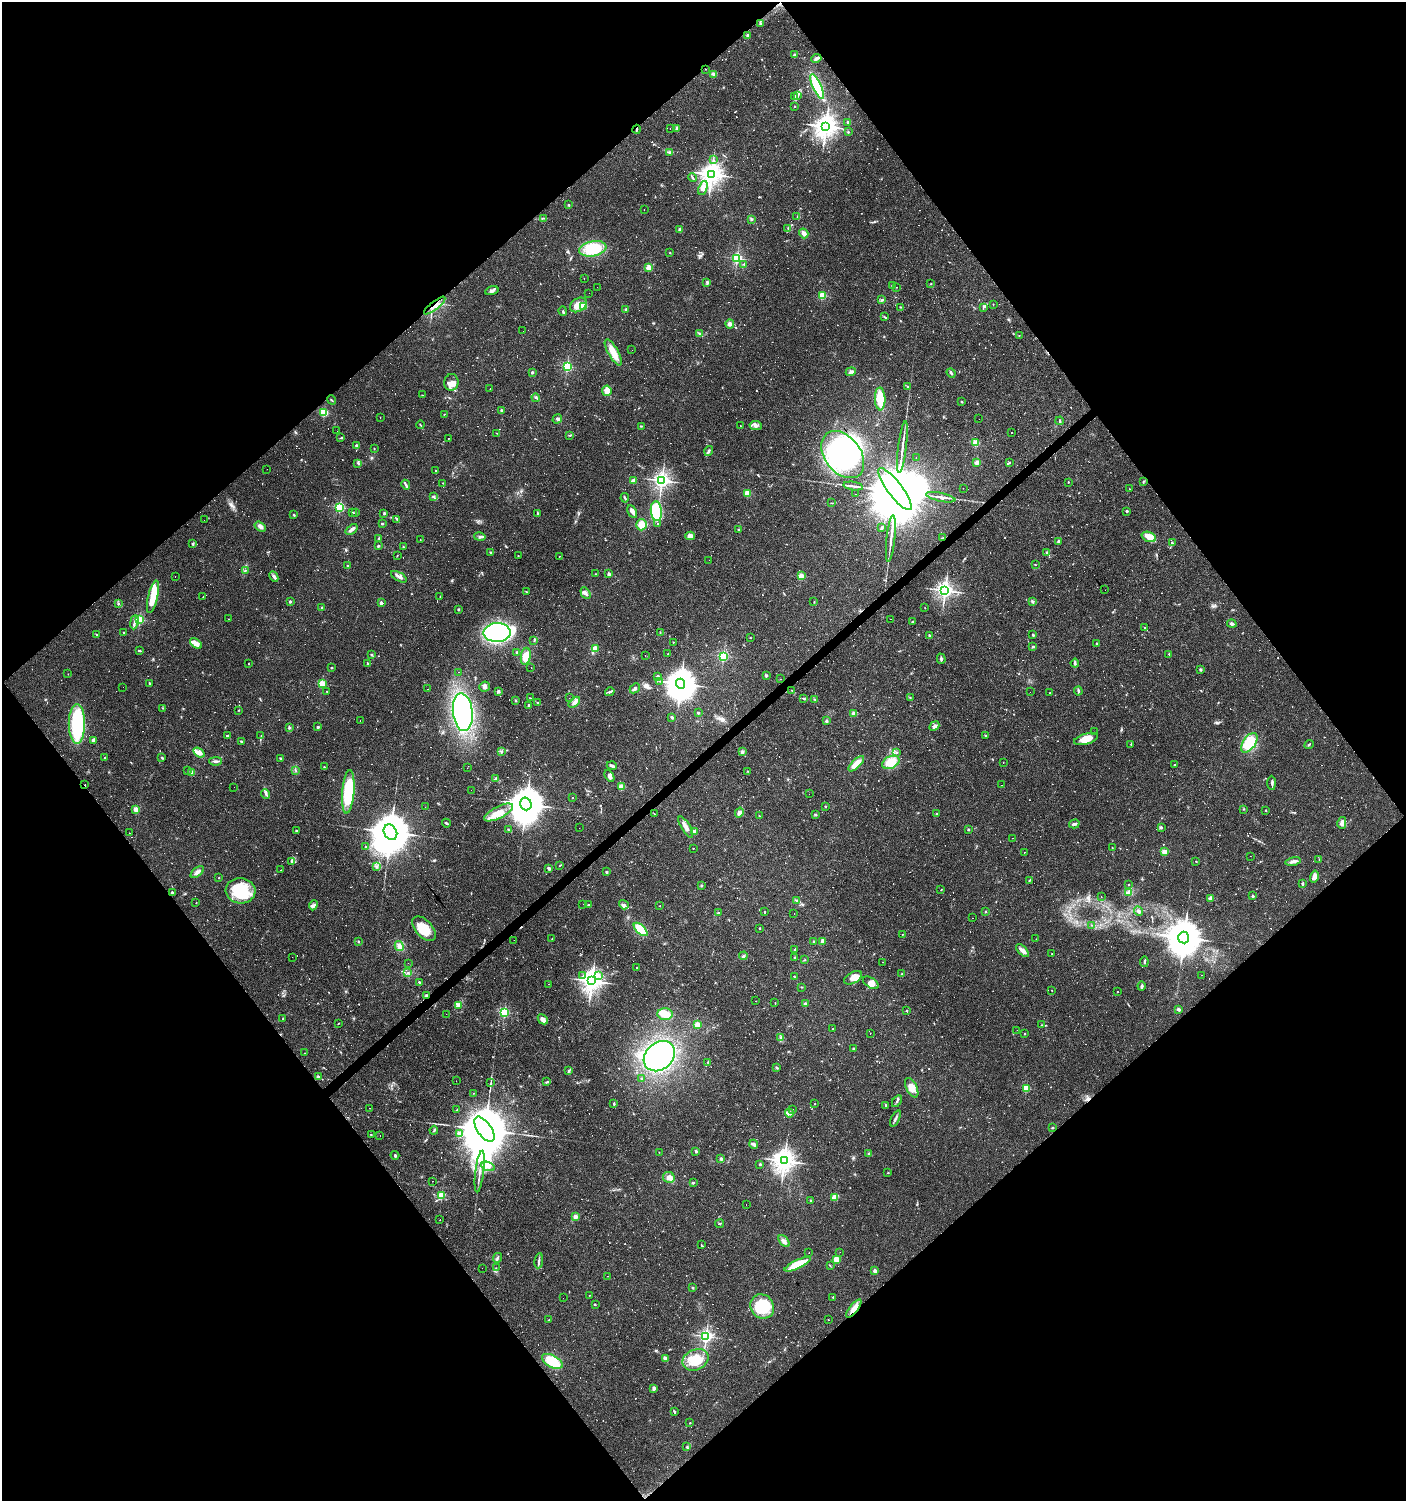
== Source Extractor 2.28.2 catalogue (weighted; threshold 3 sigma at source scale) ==
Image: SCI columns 138-5750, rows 1-5996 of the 5951 x 5996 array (HDU 1 of 3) = the unmasked area's bounding box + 8 px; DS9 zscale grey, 4 x 4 block average (1 PNG px = mean of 4 x 4 image px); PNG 1408 x 1503 px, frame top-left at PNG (2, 2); each listed source drawn as its Kron ellipse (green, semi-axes under 4 px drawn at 4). Shown black and unused: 50% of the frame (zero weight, under 2 of 3 exposures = <1% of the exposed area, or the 3 px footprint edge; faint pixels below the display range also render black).
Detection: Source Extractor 2.28.2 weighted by HDU 2 'WHT'. Background 0.0314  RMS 0.0036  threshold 0.0161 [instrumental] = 3 sigma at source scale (4.5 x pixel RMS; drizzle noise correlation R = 1.50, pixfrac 1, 0.0396/0.0396 arcsec/px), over >= 5 px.
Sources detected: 1672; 24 too faint to see at this stretch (4 x 4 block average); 8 inside a brighter object's white glare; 723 cosmic-ray / hot-pixel residue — neither listed nor drawn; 10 coinciding with a brighter row at this scale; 35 inside a brighter listed object's ellipse — not listed separately; of the other 872, all 500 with FLUX_AUTO >= 0.846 (the completeness limit of this list) listed and drawn (372 fainter detections not listed), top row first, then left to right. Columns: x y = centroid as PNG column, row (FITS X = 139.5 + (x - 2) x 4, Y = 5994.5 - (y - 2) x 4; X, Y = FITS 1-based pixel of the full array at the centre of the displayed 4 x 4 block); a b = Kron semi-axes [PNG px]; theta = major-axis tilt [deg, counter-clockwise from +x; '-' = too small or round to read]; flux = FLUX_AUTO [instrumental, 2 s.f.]
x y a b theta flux
760 24 2 2 - 1.8
748 36 2 2 - 18
794 55 3 2 - 1.7
816 58 5 2 - 7.9
705 69 2 2 - 1.2
714 74 3 3 - 3.4
817 86 13 4 -66 110
797 95 2 2 - 1.8
795 96 2 2 - 1.4
794 107 3 2 - 1.2
848 122 2 2 - 18
826 126 4 3 - 2100
677 128 2 2 - 23
637 129 4 2 - 3.5
670 129 2 2 - 0.97
848 132 2 2 - 2.7
670 152 3 2 - 2
713 160 2 2 - 1.5
711 174 4 3 - 2000
693 178 4 2 - 2.3
703 188 7 4 68 12
569 205 2 2 - 5
644 209 2 2 - 1.4
797 217 2 2 - 1.1
543 218 3 2 - 1.5
752 219 3 2 - 2.2
788 228 2 2 - 0.87
680 230 2 2 - 19
804 233 5 3 - 12
593 249 14 7 10 81
670 253 3 2 - 1.2
737 258 2 2 - 350
744 264 2 2 - 1.3
649 268 2 2 - 80
584 278 2 2 - 0.95
707 282 4 2 - 3.5
931 283 3 2 - 1
892 286 3 2 - 2
597 287 2 2 - 1
897 287 2 2 - 1.2
492 291 7 3 18 6.8
589 293 2 2 - 4.3
822 296 2 2 - 130
882 300 3 2 - 3.3
993 304 2 2 - 1.7
578 305 9 6 33 36
435 306 13 2 38 13
584 306 2 2 - 55
900 307 2 2 - 1.3
983 307 4 2 - 2.4
626 310 2 2 - 16
563 311 5 2 - 2.7
884 317 3 2 - 1.1
730 324 4 4 - 6.8
523 331 2 2 - 2.8
700 333 4 3 - 3.1
1019 336 2 2 - 0.9
632 350 2 2 - 0.93
613 352 15 5 -61 35
567 366 2 2 - 240
532 372 2 2 - 10
851 372 5 3 - 5.5
951 373 5 2 - 3.2
451 382 8 7 - 19
907 386 3 2 - 1.6
490 389 2 2 - 1.6
607 391 5 4 - 17
422 395 2 2 - 0.99
536 398 4 2 - 3.2
880 399 11 5 -88 60
331 400 5 2 - 1.9
962 402 2 2 - 2.3
502 410 2 2 - 16
324 412 2 2 - 170
444 414 2 2 - 1.2
380 417 2 2 - 1.8
557 419 5 3 - 4.7
979 419 2 2 - 1.2
1060 421 4 2 - 2.3
420 425 4 2 - 2.1
641 426 3 2 - 1.7
740 426 2 2 - 1.1
756 426 6 4 -10 7.9
337 431 2 2 - 1.3
1011 432 2 2 - 1.1
497 433 3 2 - 1.2
570 435 3 2 - 1.4
341 438 4 2 - 1.9
449 438 2 2 - 1
975 443 2 2 - 96
356 446 2 2 - 16
902 447 26 2 83 16
374 449 3 2 - 1.2
709 451 5 3 - 4.5
843 455 26 18 -52 340
916 457 2 2 - 1.3
977 462 2 2 - 40
358 463 3 2 - 1.6
1009 463 2 2 - 1.1
267 469 2 2 - 0.93
435 470 2 2 - 1.7
662 480 3 2 - 980
633 481 2 2 - 46
1144 481 3 2 - 1.8
1068 482 2 2 - 1.2
443 483 2 2 - 0.96
406 485 5 2 - 3.8
853 486 10 2 -8 6.8
963 488 2 2 - 12
895 489 26 7 -53 53000
1129 489 2 2 - 1.2
747 493 2 2 - 94
855 494 2 2 - 0.92
434 496 3 2 - 2.7
941 497 15 3 -12 9.9
625 498 4 2 - 2.5
831 503 2 2 - 0.93
340 507 2 2 - 280
656 511 10 5 -84 140
1127 511 2 2 - 7.2
352 512 3 2 - 2
632 512 7 4 -61 8.9
355 513 3 2 - 1.6
384 513 4 2 - 2.6
537 513 3 2 - 1.7
294 515 2 2 - 7.1
397 519 3 2 - 2.5
204 520 2 2 - 1.2
382 524 2 2 - 5.6
657 524 2 2 - 3.6
641 525 6 5 - 25
260 526 6 4 -35 7.5
882 528 3 2 - 2.4
352 529 7 2 37 8.8
739 530 3 2 - 1.6
690 536 5 4 - 13
480 537 6 2 -12 3.9
1149 537 7 5 -21 32
379 538 2 2 - 0.93
891 538 23 2 84 14
943 538 3 2 - 3.4
420 540 2 2 - 0.98
1059 541 2 2 - 23
193 543 3 2 - 2.7
1172 543 3 2 - 1.7
378 546 3 2 - 2.5
404 547 2 2 - 1.1
491 552 3 2 - 1.8
1047 553 3 2 - 1.8
518 555 2 2 - 0.91
397 556 2 2 - 1
559 556 2 2 - 1.3
709 560 2 2 - 2.7
1035 564 2 2 - 1
348 566 2 2 - 1.2
245 570 3 2 - 1.5
595 574 2 2 - 1.1
609 574 2 2 - 21
175 576 2 2 - 1.9
274 576 6 3 -64 4.9
801 576 2 2 - 65
399 577 9 2 -30 8.7
945 590 3 3 - 1100
1105 590 2 2 - 1.1
527 592 3 2 - 1.3
585 593 6 4 -60 6.8
440 596 2 2 - 19
153 597 16 5 77 48
203 597 2 2 - 1.4
1032 601 3 3 - 2.6
290 602 2 2 - 3.8
814 602 2 2 - 1
381 603 2 2 - 23
118 604 2 2 - 1.4
322 608 2 2 - 7.8
925 608 2 2 - 0.88
459 609 3 2 - 1.9
229 619 2 2 - 0.94
890 619 2 2 - 1.1
139 620 2 2 - 220
134 622 7 2 81 5.1
912 622 3 2 - 2.6
1232 624 4 3 - 4.6
1145 628 2 2 - 5.8
123 632 2 2 - 2.8
660 632 2 2 - 1.1
497 633 13 9 1 420
97 635 3 2 - 1.4
929 635 2 2 - 2.2
1033 635 2 2 - 8.7
750 638 2 2 - 2.8
534 641 2 2 - 1.3
673 642 2 2 - 1.9
1097 643 2 2 - 6
196 644 7 3 -35 13
1033 647 3 2 - 3
595 649 4 2 - 6
140 651 3 2 - 2.7
517 652 2 2 - 6.6
668 654 2 2 - 3
1169 654 2 2 - 4
372 655 2 2 - 1.5
645 655 2 2 - 4
526 656 8 5 81 35
723 656 2 2 - 330
941 659 5 2 - 3.9
368 663 3 2 - 2.5
1075 663 4 2 - 3.1
248 664 2 2 - 150
531 667 2 2 - 1.1
331 668 2 2 - 1.2
1200 670 3 3 - 2.7
459 672 2 2 - 0.91
68 674 2 2 - 1.3
766 675 3 3 - 3
658 677 2 2 - 22
781 679 2 2 - 2
660 681 2 2 - 1.7
150 684 3 2 - 1.5
322 684 2 2 - 130
681 684 5 4 - 4200
485 686 5 5 - 7.3
123 687 2 2 - 1.6
635 688 5 2 - 6.1
427 689 2 2 - 1.1
792 690 3 2 - 1.8
327 691 2 2 - 0.89
498 691 2 2 - 17
1078 691 4 2 - 2.7
610 692 5 3 - 4.2
1030 692 2 2 - 0.9
1050 693 2 2 - 1.1
910 697 2 2 - 1.1
530 698 3 2 - 1.4
569 698 2 2 - 1.1
803 698 3 2 - 1.7
814 699 3 2 - 1.5
516 700 2 2 - 2.2
574 702 7 3 41 7.3
538 703 3 2 - 2.2
529 705 3 2 - 2.1
163 708 2 2 - 0.89
239 710 2 2 - 1.1
463 712 19 10 -84 550
698 713 3 2 - 2.3
854 714 2 2 - 53
672 717 3 2 - 3.7
360 720 2 2 - 1.7
826 721 2 2 - 15
77 724 20 8 -90 170
934 726 5 3 - 4.4
289 727 4 3 - 3
318 727 2 2 - 3.3
1094 732 2 2 - 2.7
986 735 2 2 - 2.1
227 736 3 2 - 2.1
261 736 3 2 - 1.8
1086 739 12 5 17 32
94 740 3 3 - 5.8
241 741 3 2 - 3.3
1249 743 11 6 55 68
1131 744 2 2 - 1.1
1309 744 5 2 - 2.3
502 752 3 2 - 2.2
742 752 3 3 - 3
897 752 3 2 - 1.5
199 753 6 3 -36 9.1
162 757 3 2 - 2.1
105 758 2 2 - 5.9
281 759 3 2 - 2.7
215 761 6 2 0 4.7
891 762 9 6 27 38
1003 762 2 2 - 0.96
856 764 10 4 44 30
1175 764 2 2 - 0.94
612 766 5 2 - 6.4
324 767 2 2 - 1.9
467 768 2 2 - 1.4
295 770 2 2 - 1.4
187 771 2 2 - 1.9
748 771 2 2 - 0.93
192 773 2 2 - 55
609 776 6 4 -61 7.1
496 779 3 2 - 2.1
1272 783 7 3 -88 4.3
85 785 2 2 - 1.7
1002 785 2 2 - 2.4
234 787 2 2 - 2.1
621 787 2 2 - 80
471 790 2 2 - 2.5
348 792 22 6 85 120
266 794 5 2 - 3.9
809 794 2 2 - 4.4
573 798 2 2 - 1
526 804 6 5 - 7200
825 806 2 2 - 2
425 807 2 2 - 0.94
136 809 2 2 - 60
1243 809 2 2 - 1.3
1266 810 2 2 - 1.2
499 812 16 5 27 30
739 813 5 4 - 7
654 814 2 2 - 1.6
815 814 3 2 - 2.1
937 814 2 2 - 11
759 816 2 2 - 1
446 823 4 2 - 2.8
1342 823 6 4 75 7.6
1074 824 5 2 - 5.7
686 827 12 3 -59 16
1161 827 3 3 - 2.5
579 828 2 2 - 2.5
508 829 3 2 - 1.3
968 829 2 2 - 2.4
297 831 3 2 - 2.8
390 832 8 6 -61 12000
694 832 2 2 - 26
129 833 2 2 - 0.93
1013 838 2 2 - 1.5
365 846 2 2 - 2.7
693 848 2 2 - 2.2
1112 848 2 2 - 1.1
1164 852 2 2 - 58
1024 853 2 2 - 2.5
1250 856 2 2 - 2
1319 859 2 2 - 0.89
291 861 3 2 - 3.2
1196 861 2 2 - 2.1
1293 861 7 3 11 8.6
560 865 2 2 - 1.2
377 866 2 2 - 1.5
549 868 3 2 - 7.7
281 870 2 2 - 1.2
197 872 8 3 38 7.8
606 872 2 2 - 2.5
1314 877 6 3 76 13
219 878 2 2 - 1.2
1030 880 2 2 - 1.8
1303 884 3 3 - 2.2
702 885 2 2 - 1.5
1129 885 2 2 - 0.91
941 890 2 2 - 1.2
240 891 15 12 -3 98
1129 892 3 2 - 3
172 893 2 2 - 7.6
1253 896 2 2 - 12
1101 897 2 2 - 1.9
1210 898 2 2 - 28
796 901 3 2 - 2.4
196 903 2 2 - 1.4
583 904 2 2 - 1.2
313 905 5 3 - 5.4
588 905 2 2 - 8.1
624 905 5 2 - 3.2
660 906 2 2 - 1.5
986 911 2 2 - 6.2
1138 911 5 3 - 5.5
765 912 2 2 - 1.7
718 913 2 2 - 1.9
794 913 2 2 - 1.1
972 918 2 2 - 0.99
1091 925 2 2 - 0.93
760 928 2 2 - 4.9
424 929 15 8 -48 41
641 929 8 4 -43 67
902 934 2 2 - 1.3
1184 938 6 5 - 6700
552 939 2 2 - 1.5
1036 939 2 2 - 0.94
514 940 2 2 - 1.9
358 941 2 2 - 3.9
822 941 4 2 - 7.1
814 942 3 2 - 2.6
399 946 5 4 - 8.6
795 949 3 2 - 1.5
1022 950 8 3 -47 11
1052 954 2 2 - 1.1
743 956 4 2 - 3
292 957 2 2 - 1.3
794 958 2 2 - 2.9
805 960 3 2 - 1.8
883 962 2 2 - 1.6
1144 962 5 2 - 3
408 963 2 2 - 3
637 968 2 2 - 3
408 973 2 2 - 1.7
902 974 2 2 - 1.6
599 975 3 3 - 3.4
1201 975 2 2 - 1.9
582 976 2 2 - 1
794 976 2 2 - 1.2
853 978 9 5 31 25
592 981 3 3 - 1800
419 982 2 2 - 2.4
871 983 9 5 -32 14
548 984 2 2 - 0.87
1142 986 4 2 - 4.7
801 987 2 2 - 1.1
1052 990 2 2 - 1
1117 992 2 2 - 0.93
426 996 2 2 - 19
755 1001 2 2 - 2
775 1002 2 2 - 0.91
805 1004 2 2 - 19
458 1006 3 3 - 3.3
1178 1009 3 2 - 8.3
906 1011 2 2 - 3.7
504 1012 2 2 - 290
446 1014 2 2 - 1
665 1014 7 6 - 30
282 1019 2 2 - 1.2
543 1019 6 3 -45 10
338 1024 2 2 - 0.99
697 1025 3 3 - 15
1042 1025 2 2 - 1.4
833 1029 2 2 - 4.7
1017 1030 2 2 - 1
870 1033 2 2 - 0.97
1025 1034 2 2 - 3.5
780 1037 2 2 - 2.5
853 1049 2 2 - 8.2
304 1053 2 2 - 0.91
659 1056 17 13 42 340
708 1062 2 2 - 1.1
777 1067 4 2 - 2.3
568 1071 3 2 - 2.4
318 1076 2 2 - 2.8
642 1078 2 2 - 3.7
456 1081 2 2 - 0.96
547 1082 4 2 - 2.2
491 1083 4 2 - 1.9
912 1088 10 5 -63 21
1026 1088 2 2 - 120
474 1093 2 2 - 1.3
897 1101 6 2 58 3.3
614 1104 3 2 - 2.7
815 1104 2 2 - 2.3
886 1105 2 2 - 2.7
370 1108 2 2 - 3.1
457 1110 2 2 - 2.1
793 1110 2 2 - 2.4
789 1113 4 3 - 4.2
895 1119 9 2 64 5.6
1053 1128 3 2 - 2.3
484 1129 14 7 -55 26000
434 1130 4 2 - 2.5
371 1134 2 2 - 0.94
459 1134 2 2 - 37
380 1135 2 2 - 1.4
754 1144 4 3 - 4
696 1151 3 2 - 4.2
659 1152 2 2 - 1.2
869 1154 2 2 - 16
395 1155 4 2 - 3.4
721 1159 4 3 - 2.9
784 1161 4 3 - 2000
760 1164 2 2 - 7.4
488 1166 7 3 -19 8.7
480 1171 21 2 83 11
888 1173 2 2 - 3.7
669 1177 6 5 - 15
432 1181 2 2 - 1
693 1183 2 2 - 2.3
442 1195 2 2 - 140
834 1197 2 2 - 80
811 1200 2 2 - 3.6
746 1205 2 2 - 3.6
575 1217 2 2 - 42
440 1220 2 2 - 2.4
719 1224 4 2 - 1.6
784 1241 7 3 -51 7.2
701 1245 3 2 - 1.1
840 1252 2 2 - 0.97
809 1253 2 2 - 0.95
497 1258 5 2 - 3.9
836 1259 4 3 - 16
539 1261 8 2 82 5
798 1264 14 4 25 68
830 1266 2 2 - 1.3
482 1268 2 2 - 3.4
496 1268 2 2 - 1
875 1271 2 2 - 28
608 1276 2 2 - 0.85
692 1288 2 2 - 1.9
590 1295 3 2 - 0.87
833 1297 2 2 - 4.1
563 1298 2 2 - 1.6
595 1305 2 2 - 1.5
762 1306 13 11 -52 100
854 1309 11 3 53 21
549 1320 2 2 - 1.2
828 1320 2 2 - 1.1
706 1336 2 2 - 590
665 1358 4 3 - 8.1
695 1360 13 10 25 50
552 1361 11 6 -28 71
654 1388 4 3 - 5.3
675 1412 2 2 - 1.4
690 1423 2 2 - 2.9
687 1447 3 2 - 1.6
Overlapping masked pixels (flux is a lower limit): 6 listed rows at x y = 637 129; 435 306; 943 538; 85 785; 426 996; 854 1309
Diffuse or blended objects may show on this block-average render without a row.